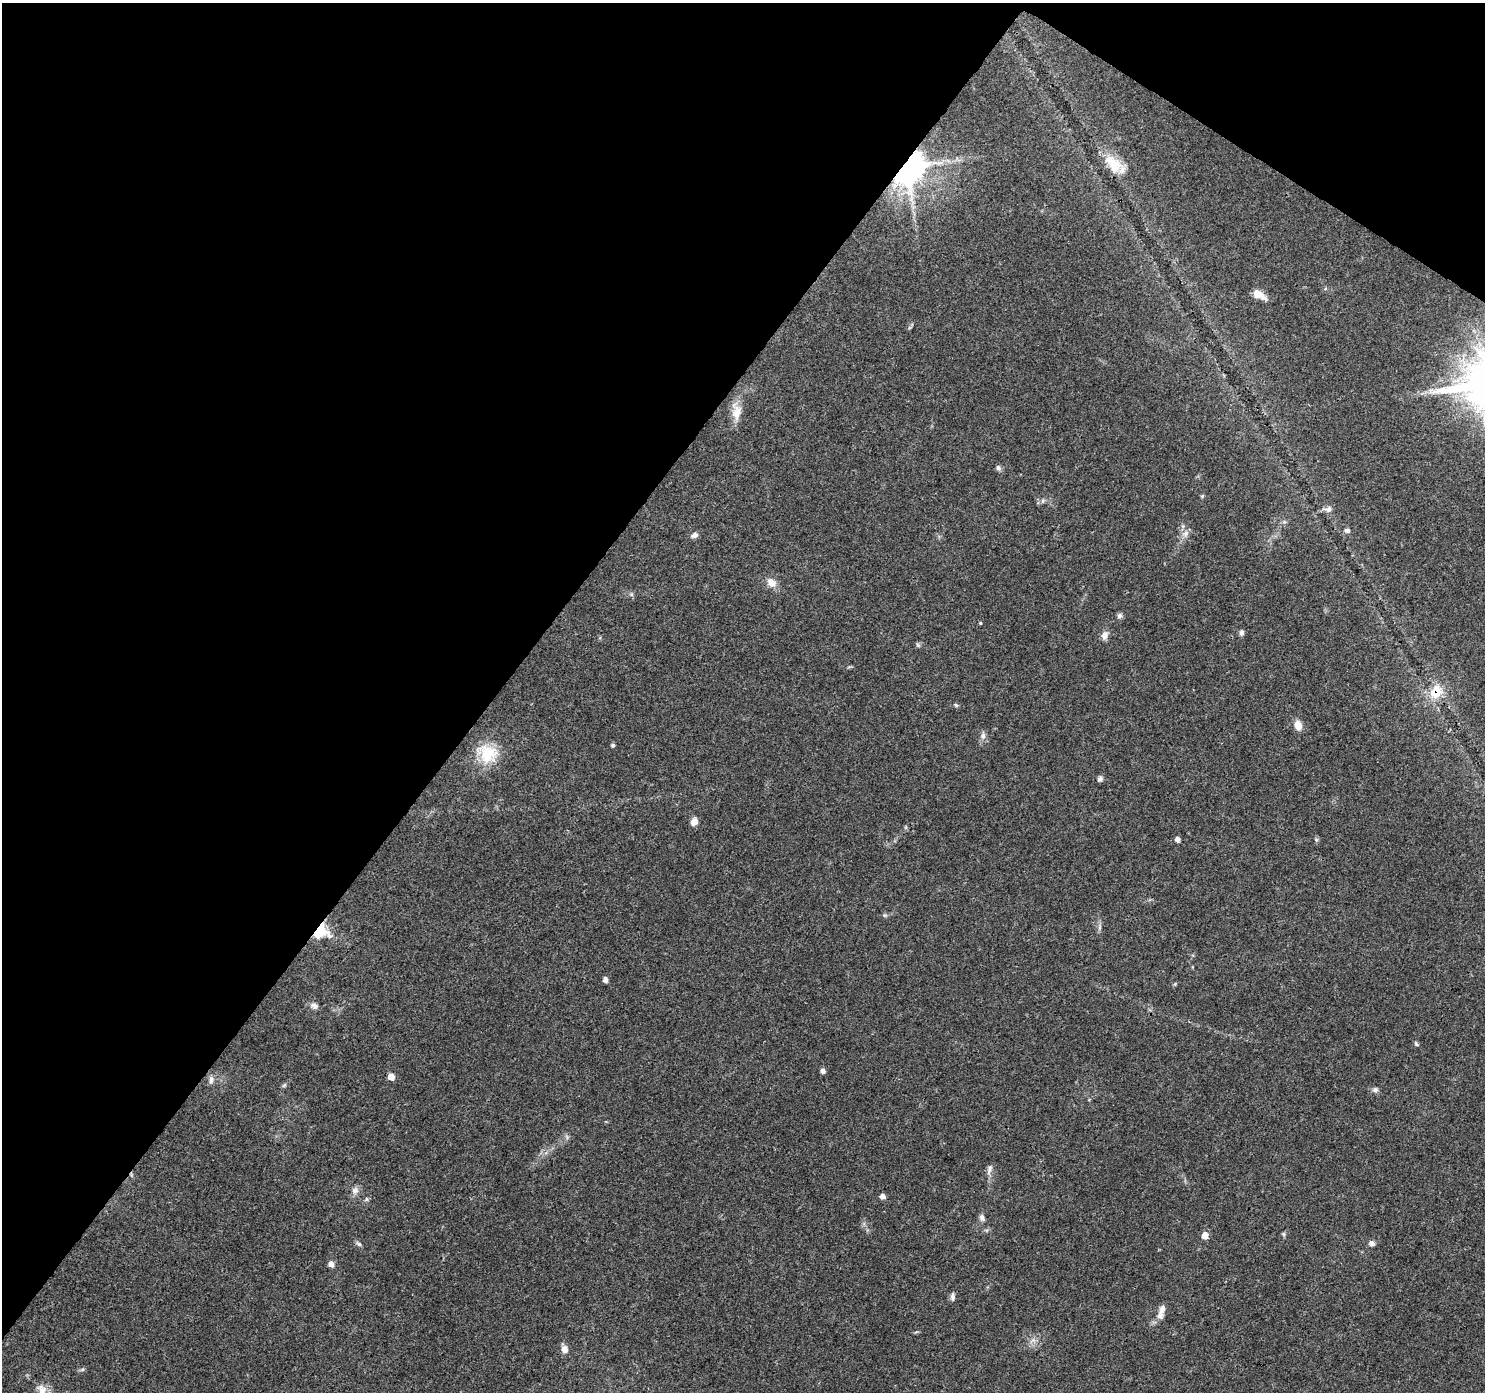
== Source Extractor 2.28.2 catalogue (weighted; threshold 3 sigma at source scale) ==
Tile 2 of 4 x 4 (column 2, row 1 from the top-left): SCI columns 1484-2966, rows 4353-5742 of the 5942 x 5993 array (HDU 1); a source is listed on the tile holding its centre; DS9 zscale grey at full resolution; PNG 1487 x 1394 px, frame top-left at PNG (2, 3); no overlay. Shown black and unused: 37% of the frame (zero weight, under 3 of 4 exposures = <1% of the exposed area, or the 3 px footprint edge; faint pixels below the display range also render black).
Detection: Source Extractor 2.28.2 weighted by HDU 2 'WHT'; one run over the whole footprint, this tile lists its part. Background 0.0446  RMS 0.0036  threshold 0.016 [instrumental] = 3 sigma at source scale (4.5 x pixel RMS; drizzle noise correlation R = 1.50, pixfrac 1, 0.0396/0.0396 arcsec/px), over >= 5 px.
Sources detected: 57; all 57 listed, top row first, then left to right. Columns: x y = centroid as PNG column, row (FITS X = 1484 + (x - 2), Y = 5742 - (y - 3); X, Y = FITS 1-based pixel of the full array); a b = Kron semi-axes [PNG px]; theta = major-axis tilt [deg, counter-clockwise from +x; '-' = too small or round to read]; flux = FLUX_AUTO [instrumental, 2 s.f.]
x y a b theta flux
1113 164 27 15 -37 8.7
907 167 9 7 64 1100
1259 295 16 7 -29 3.6
736 411 26 12 -87 5.2
998 468 8 6 -70 0.96
1202 496 5 4 - 0.46
1043 501 6 4 89 0.6
1329 509 11 7 3 1.7
1284 522 6 4 17 0.62
1347 530 7 6 - 0.93
1185 533 11 8 43 2
695 535 8 6 22 1.6
771 583 13 10 -41 3.3
631 594 6 5 - 0.66
1119 616 8 6 57 1
980 623 4 3 - 0.37
1241 632 7 5 89 1
1105 635 11 8 71 2
918 645 7 4 -71 0.52
1436 692 17 14 57 8.4
956 705 7 4 -44 0.48
1298 725 12 9 -71 2.9
983 736 10 6 82 1.5
613 745 5 4 - 0.68
487 753 25 21 -20 13
1100 779 7 6 - 1
694 821 9 8 - 2.2
1177 839 5 5 - 1.6
1316 839 6 4 -19 0.46
885 915 6 4 42 0.56
1099 927 11 4 90 1
320 930 10 9 - 33
605 980 4 4 - 2
1175 984 5 5 - 0.41
314 1006 12 8 -28 1.6
1416 1044 7 4 -53 0.59
823 1071 5 5 - 1.5
391 1077 5 5 - 4.1
211 1080 10 6 89 1.5
284 1085 6 5 - 0.63
1375 1090 8 6 14 1.1
989 1169 15 6 76 1.6
355 1190 11 9 81 1.8
883 1196 5 5 - 2.1
366 1199 6 4 -90 0.53
982 1218 9 6 -66 1.3
1284 1234 7 4 -89 0.52
1205 1235 5 5 - 4.4
1371 1243 7 7 - 1.4
359 1244 8 5 -32 0.83
331 1264 5 5 - 2.3
953 1297 11 5 86 1.1
1162 1308 19 8 79 2.8
1033 1340 10 4 30 1.2
564 1349 9 7 -74 2.5
82 1369 6 4 3 0.59
42 1392 24 10 -79 4.4
Overlapping masked pixels (flux is a lower limit): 3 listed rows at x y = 907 167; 1436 692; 320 930
Isophote crosses this tile's border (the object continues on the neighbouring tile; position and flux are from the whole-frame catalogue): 1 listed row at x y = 42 1392